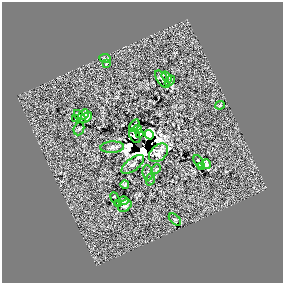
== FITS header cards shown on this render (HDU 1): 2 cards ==
NAXIS1  =                  281 /
NAXIS2  =                  281 /

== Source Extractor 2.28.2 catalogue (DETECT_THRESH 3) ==
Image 281 x 281 px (HDU 1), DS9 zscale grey, 1 PNG px = 1 image px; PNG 285 x 285 px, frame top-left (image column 1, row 281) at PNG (2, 2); each listed source drawn as its Kron ellipse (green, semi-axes under 4 px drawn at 4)
Background 0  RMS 33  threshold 98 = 3 sigma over >= 5 px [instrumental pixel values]
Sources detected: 35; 4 with non-positive FLUX_AUTO (blend fragments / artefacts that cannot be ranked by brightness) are neither listed nor drawn; the other 31 listed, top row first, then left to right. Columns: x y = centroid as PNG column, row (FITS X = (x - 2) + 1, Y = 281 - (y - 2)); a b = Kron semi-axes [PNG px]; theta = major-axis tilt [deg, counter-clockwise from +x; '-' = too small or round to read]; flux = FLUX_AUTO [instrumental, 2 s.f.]
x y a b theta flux
105 58 6 3 -9 2300
106 64 3 2 - 1300
167 77 6 3 -52 3700
162 79 10 5 -54 7100
170 81 6 3 47 850
220 105 4 4 - 2300
83 114 6 4 42 6800
80 116 8 3 -49 2400
76 118 3 2 - 1500
86 118 7 4 40 3000
134 126 7 3 57 3500
79 129 7 5 68 2000
138 129 4 3 - 6400
139 134 4 3 - 2400
149 135 5 3 - 10000
135 136 8 5 -63 6400
112 147 12 5 3 8300
159 153 11 7 43 17000
199 162 7 3 -62 5100
133 164 13 6 36 9400
206 164 5 4 - 7000
202 167 4 2 - 2200
156 169 5 3 - 2400
148 173 8 5 -83 4600
151 179 6 4 69 3200
125 185 4 3 - 3600
115 199 7 3 -62 4500
123 201 5 3 - 7000
119 203 2 2 - 1300
125 206 7 5 39 5600
175 219 7 4 -42 3500
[4 non-positive-flux detections neither listed nor drawn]